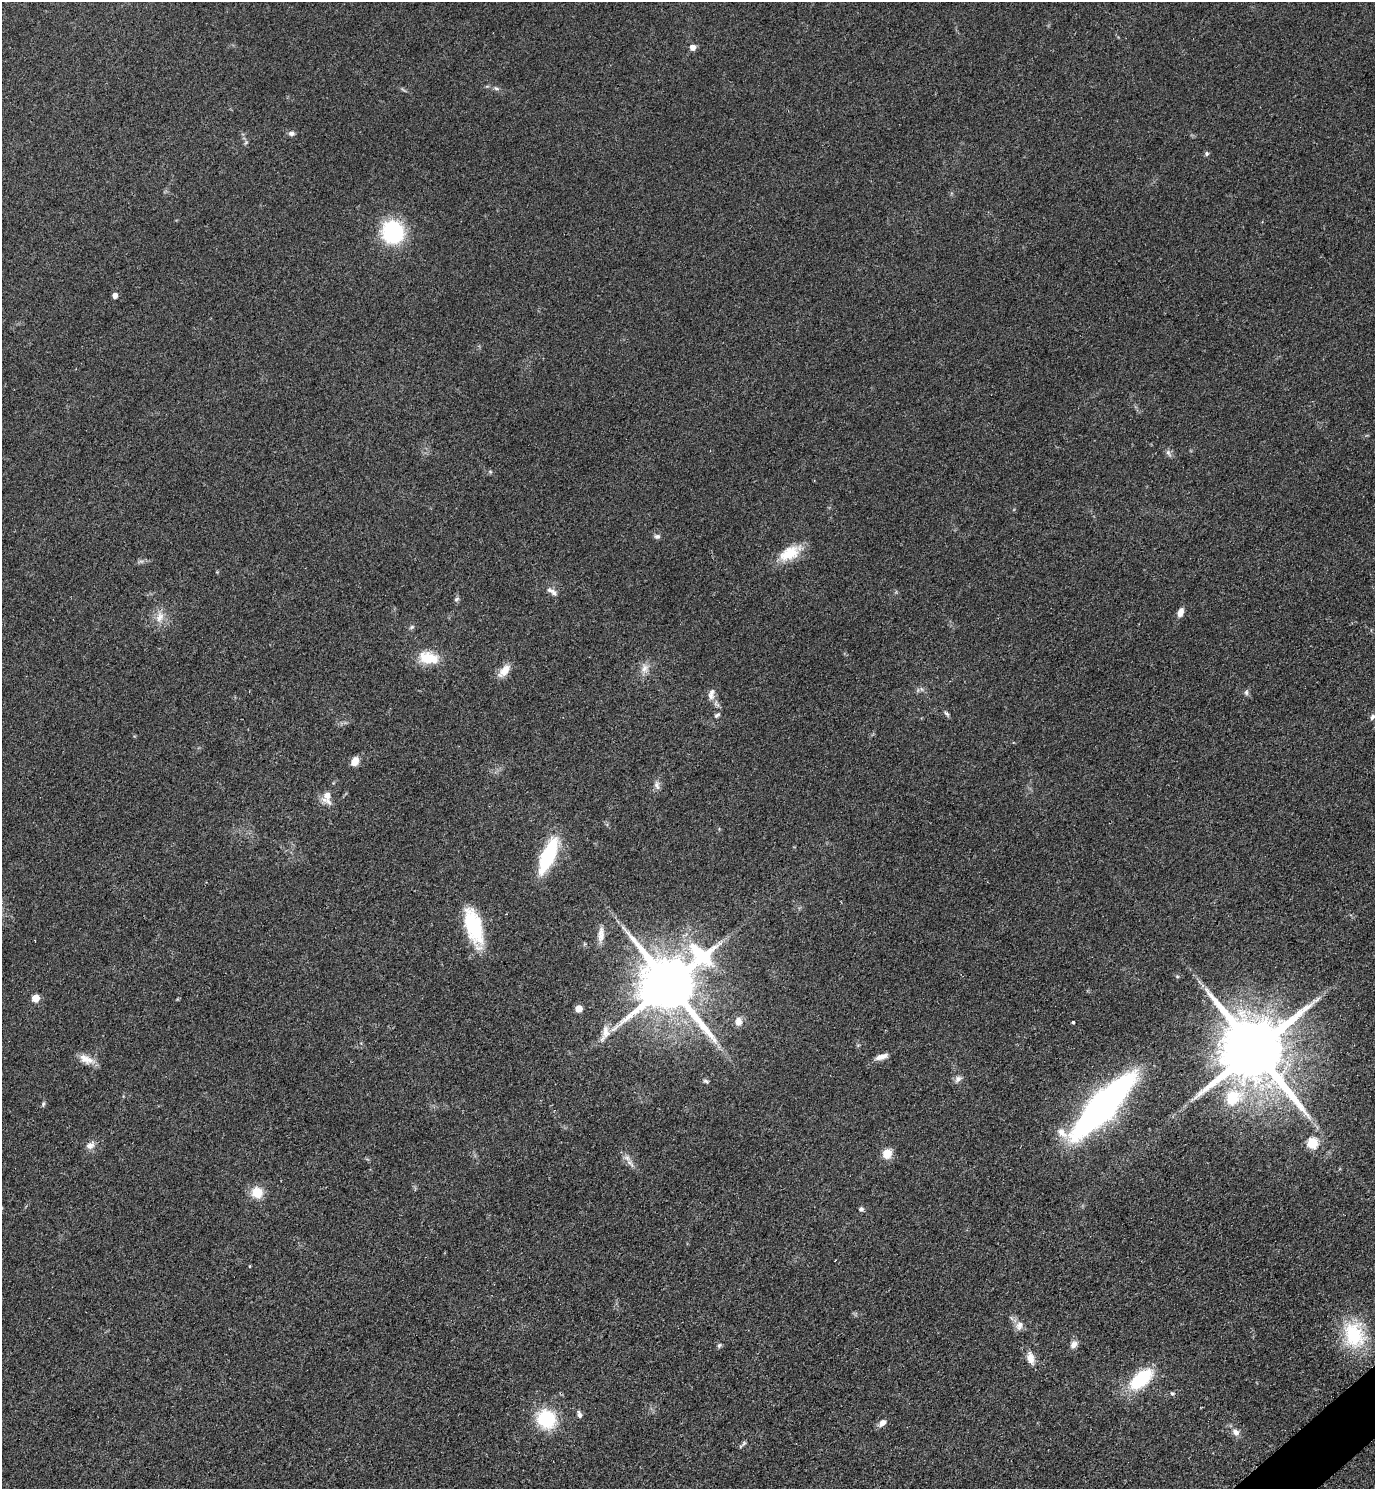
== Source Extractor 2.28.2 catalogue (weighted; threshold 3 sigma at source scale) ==
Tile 6 of 4 x 4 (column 2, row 2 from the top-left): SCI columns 1686-3058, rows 2983-4469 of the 5971 x 5974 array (HDU 1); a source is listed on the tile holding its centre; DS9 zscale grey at full resolution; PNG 1377 x 1491 px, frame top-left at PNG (2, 2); no overlay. Shown black and unused: <1% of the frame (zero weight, under 2 of 3 exposures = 1% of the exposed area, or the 3 px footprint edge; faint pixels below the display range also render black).
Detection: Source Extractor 2.28.2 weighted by HDU 2 'WHT'; one run over the whole footprint, this tile lists its part. Background 0.0784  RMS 0.0076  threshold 0.0344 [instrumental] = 3 sigma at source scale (4.5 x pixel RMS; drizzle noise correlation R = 1.50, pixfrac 1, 0.05/0.05 arcsec/px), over >= 5 px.
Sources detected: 65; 1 cosmic-ray / hot-pixel residue — not listed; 1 inside a brighter listed object's ellipse — not listed separately; the other 63 listed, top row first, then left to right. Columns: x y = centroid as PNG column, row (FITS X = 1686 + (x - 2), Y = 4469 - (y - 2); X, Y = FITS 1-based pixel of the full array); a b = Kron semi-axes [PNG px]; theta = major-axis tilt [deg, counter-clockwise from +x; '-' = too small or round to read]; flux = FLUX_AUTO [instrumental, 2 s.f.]
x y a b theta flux
692 47 5 5 - 7
496 89 8 4 -9 1.7
291 133 8 6 -7 2.6
1206 154 6 5 - 1.5
393 232 20 19 - 70
115 295 4 4 - 5.2
1168 452 8 6 -55 2.3
490 472 6 4 -1 1.1
657 536 8 6 1 2.2
790 553 30 15 29 21
550 590 14 6 -18 3.1
456 599 7 5 22 1.5
1180 612 11 6 69 5.5
160 617 17 9 76 8
412 627 8 5 28 1.5
428 658 25 14 -12 21
645 668 14 9 86 5.8
504 671 19 9 48 9.2
1246 692 8 6 -90 1.9
711 694 16 8 82 5
947 714 9 4 -45 1.6
717 715 8 5 39 1.7
1372 717 8 5 58 2.2
355 761 10 7 64 6.9
657 785 13 7 -78 3.5
327 797 15 9 -90 8.7
548 855 26 9 67 81
474 926 43 17 -72 49
601 934 21 8 87 6.7
1177 976 5 3 - 0.83
669 984 17 17 - 6700
35 998 5 5 - 15
579 1009 5 5 - 14
738 1021 11 8 -87 6.2
1073 1022 3 3 - 1.8
606 1032 19 11 -90 8.2
1254 1050 20 16 -53 9800
881 1057 15 6 17 5.3
86 1059 22 10 -23 8.4
958 1079 10 7 37 3.3
706 1081 8 5 -24 1.5
1233 1098 22 18 34 33
43 1104 7 4 79 1.4
1103 1106 50 14 47 500
1062 1133 19 10 -44 9.1
1313 1143 6 5 - 56
90 1145 13 9 38 4.9
887 1154 5 5 - 28
630 1163 14 5 -45 4
257 1192 15 14 - 13
861 1209 6 5 - 1.9
1019 1326 14 10 67 5.1
1354 1335 36 26 -78 46
1074 1344 11 8 45 3.8
719 1345 7 5 67 1.4
1030 1358 16 9 -78 7.1
1141 1379 25 13 41 48
1172 1394 6 5 - 1.4
579 1414 9 5 -75 2.3
546 1419 18 17 - 44
882 1423 10 6 43 4.3
1236 1432 11 8 -41 4.7
744 1443 10 4 45 1.7